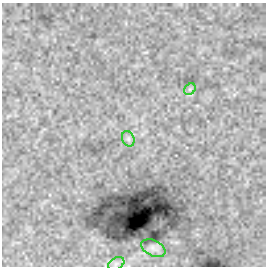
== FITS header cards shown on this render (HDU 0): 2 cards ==
NAXIS1  =                  264
NAXIS2  =                  264

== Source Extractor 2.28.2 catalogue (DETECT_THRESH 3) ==
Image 264 x 264 px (HDU 0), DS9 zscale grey, 1 PNG px = 1 image px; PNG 268 x 268 px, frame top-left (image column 1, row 264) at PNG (2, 3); each listed source drawn as its Kron ellipse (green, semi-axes under 4 px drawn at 4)
Background 3.46e-34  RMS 1.4e-32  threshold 4.13e-32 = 3 sigma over >= 5 px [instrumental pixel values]
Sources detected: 4; all 4 listed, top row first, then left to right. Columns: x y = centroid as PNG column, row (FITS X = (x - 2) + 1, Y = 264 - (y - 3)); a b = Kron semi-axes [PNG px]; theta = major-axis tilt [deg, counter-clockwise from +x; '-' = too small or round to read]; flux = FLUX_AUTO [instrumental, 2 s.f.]
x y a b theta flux
190 89 6 5 - 1.8e-30
128 139 8 6 -70 2.5e-30
153 248 13 7 -26 4.4e-30
116 264 9 5 30 2.9e-30